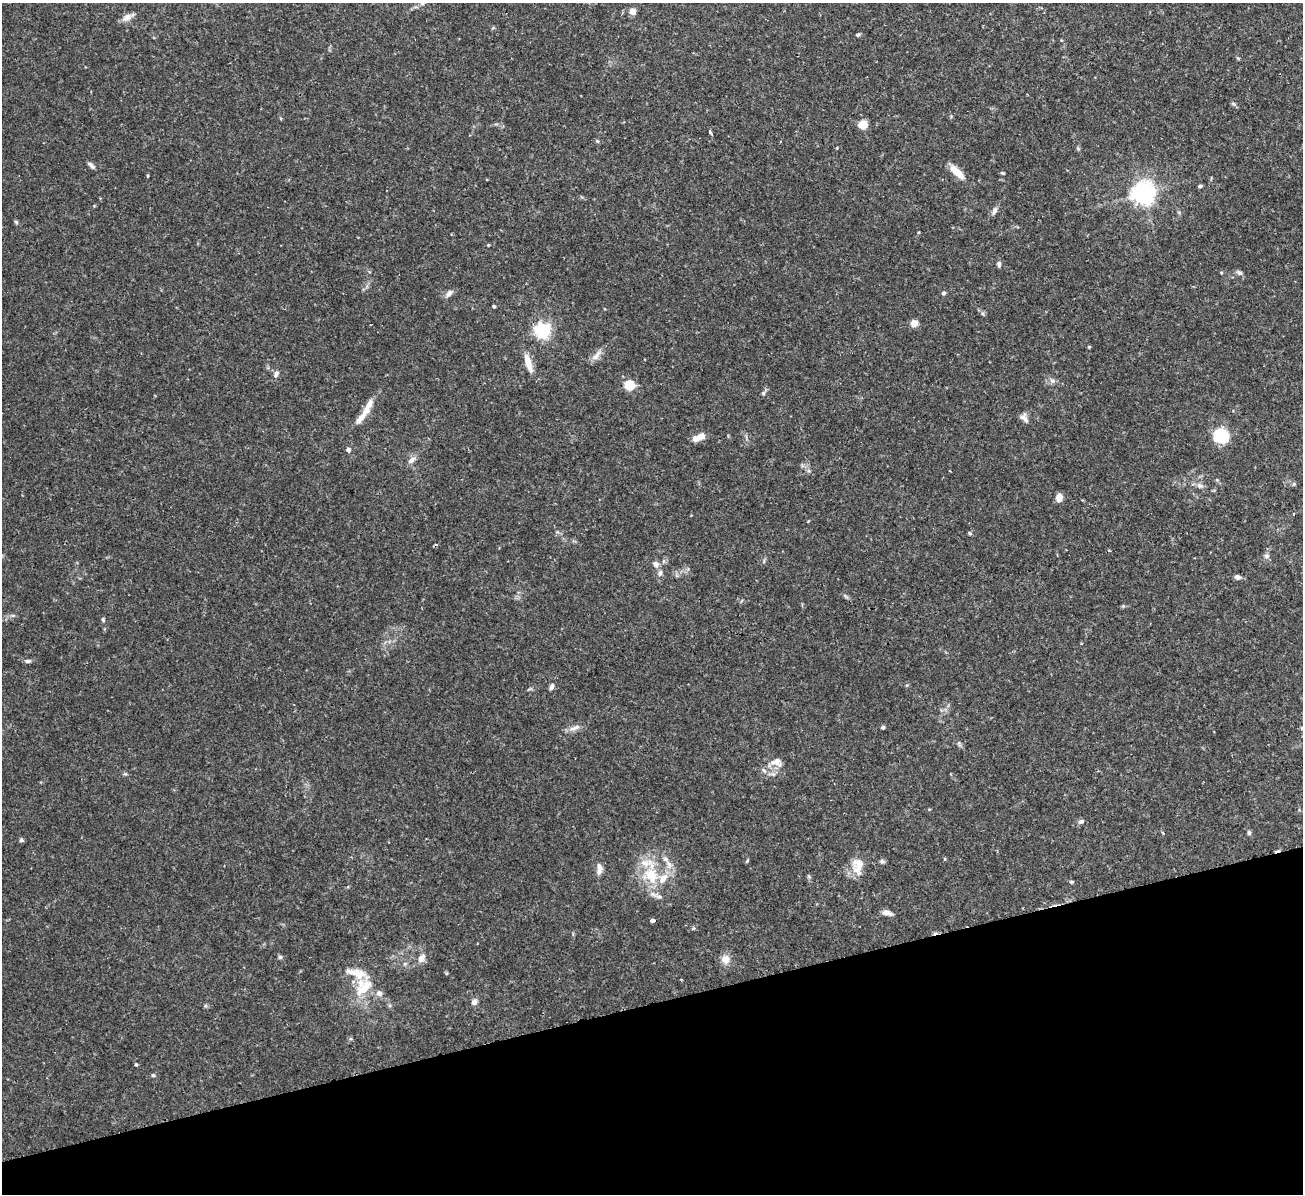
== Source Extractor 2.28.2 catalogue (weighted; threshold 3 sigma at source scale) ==
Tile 14 of 4 x 4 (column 2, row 4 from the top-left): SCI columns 1357-2657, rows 171-1362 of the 5316 x 5225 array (HDU 1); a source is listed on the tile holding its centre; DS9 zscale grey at full resolution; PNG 1305 x 1196 px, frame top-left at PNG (2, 3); no overlay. Shown black and unused: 16% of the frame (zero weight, under 2 of 3 exposures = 3% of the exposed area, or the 3 px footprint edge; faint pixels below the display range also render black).
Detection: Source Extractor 2.28.2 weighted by HDU 2 'WHT'; one run over the whole footprint, this tile lists its part. Background 0.119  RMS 0.0072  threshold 0.0325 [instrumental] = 3 sigma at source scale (4.5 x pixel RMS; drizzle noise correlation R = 1.50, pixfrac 1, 0.05/0.05 arcsec/px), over >= 5 px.
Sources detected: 81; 2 cosmic-ray / hot-pixel residue — not listed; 7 inside a brighter listed object's ellipse — not listed separately; the other 72 listed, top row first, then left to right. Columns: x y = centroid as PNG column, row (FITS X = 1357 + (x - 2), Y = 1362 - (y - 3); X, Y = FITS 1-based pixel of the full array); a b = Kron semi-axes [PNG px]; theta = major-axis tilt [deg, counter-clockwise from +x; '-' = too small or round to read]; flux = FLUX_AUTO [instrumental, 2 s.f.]
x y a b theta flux
422 3 6 5 - 1.4
633 11 7 6 - 4
127 17 14 8 29 4
858 35 6 4 2 0.93
1234 104 6 5 - 1.1
863 125 6 6 - 14
710 132 5 3 - 1.3
597 141 5 4 - 0.82
91 165 10 5 -48 2
957 172 21 8 -43 8.7
1003 173 5 3 - 0.71
1200 186 5 4 - 1.1
1143 193 7 7 - 520
994 210 9 6 69 2.5
16 222 6 4 -46 0.99
999 264 7 5 87 1.5
1239 273 8 6 -36 1.7
449 293 11 6 41 3
943 293 5 5 - 1.3
494 306 3 3 - 1.2
914 323 4 4 - 15
542 331 6 6 - 180
1089 347 4 4 - 0.7
596 355 18 6 53 4.1
528 362 24 7 -74 8.4
276 374 10 5 58 2.2
1052 381 8 6 -3 2.2
629 385 7 7 - 20
763 393 6 5 - 1.1
369 405 20 8 59 7
1022 417 15 7 37 2.9
1221 436 7 7 - 83
696 438 9 7 5 4.4
348 449 4 4 - 2.7
412 460 12 7 43 3.1
1200 486 9 7 -10 2.4
1059 498 8 6 80 5.5
970 533 5 4 - 0.96
1267 556 7 7 - 2
656 564 8 7 - 2.9
660 573 7 5 63 2
1237 577 7 5 -12 2.4
1123 606 5 5 - 0.77
13 615 6 4 0 1.1
103 620 7 4 -65 1
28 661 8 4 5 1.7
551 687 7 5 74 2.1
883 727 4 4 - 1.1
575 728 18 5 20 3.7
1302 728 6 4 -45 0.9
775 761 18 7 21 5.1
1081 821 8 5 10 1.6
1249 832 6 5 - 1.2
21 840 6 5 - 1
882 862 7 6 - 1.4
669 864 9 6 -70 3.1
858 866 23 13 83 10
599 869 16 7 87 4.3
651 875 24 17 -64 22
1071 882 5 4 - 0.93
887 913 13 6 -9 3.1
653 920 5 3 - 15
693 928 5 4 - 0.98
280 957 5 5 - 1.1
421 958 11 8 67 3.9
725 959 10 10 - 5.7
353 972 27 9 -11 7.9
363 989 32 14 46 16
379 993 9 7 -37 2.8
474 1002 7 7 - 2.6
136 1064 4 3 - 1.1
153 1075 6 4 -1 0.81
Isophote crosses this tile's border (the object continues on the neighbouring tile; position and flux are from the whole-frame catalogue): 2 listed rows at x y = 422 3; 1302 728